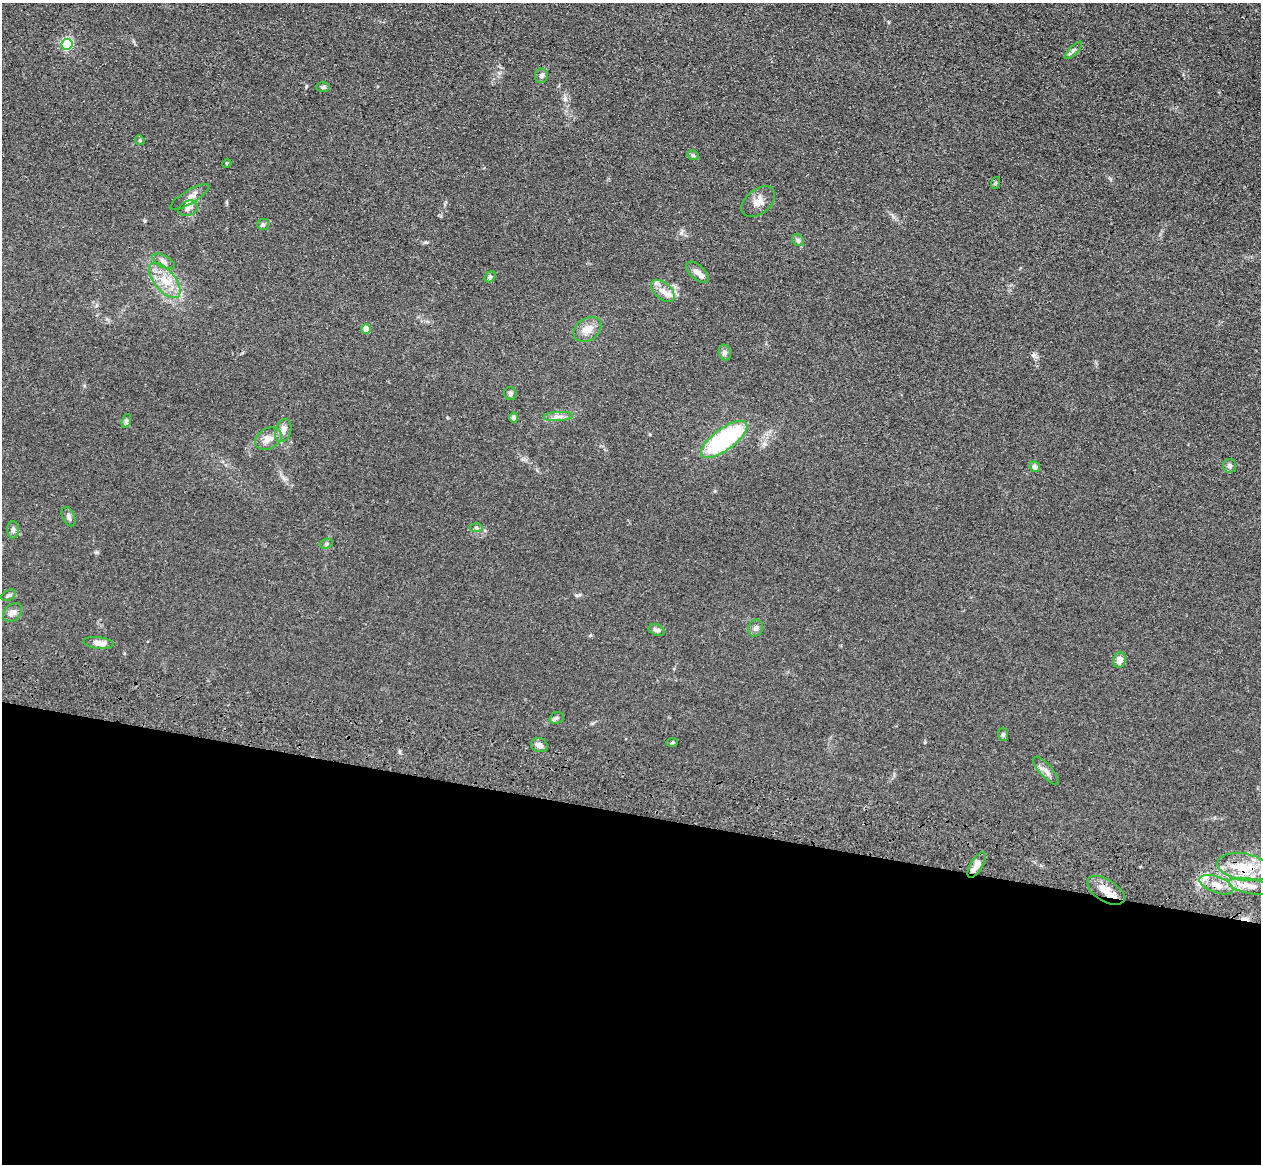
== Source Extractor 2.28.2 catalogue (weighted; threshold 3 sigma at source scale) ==
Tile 14 of 4 x 4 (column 2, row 4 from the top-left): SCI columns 1296-2554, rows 362-1523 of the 5110 x 5250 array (HDU 1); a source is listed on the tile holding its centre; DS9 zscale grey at full resolution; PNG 1263 x 1166 px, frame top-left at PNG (2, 3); each listed source drawn as its Kron ellipse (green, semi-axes under 4 px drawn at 4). Shown black and unused: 30% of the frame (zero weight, under 3 of 4 exposures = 6% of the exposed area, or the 3 px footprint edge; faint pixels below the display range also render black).
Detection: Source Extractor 2.28.2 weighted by HDU 2 'WHT'; one run over the whole footprint, this tile lists its part. Background 0.0611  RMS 0.0074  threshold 0.0332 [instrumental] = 3 sigma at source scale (4.5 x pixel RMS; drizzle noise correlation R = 1.50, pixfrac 1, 0.05/0.05 arcsec/px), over >= 5 px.
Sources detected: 55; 1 cosmic-ray / hot-pixel residue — neither listed nor drawn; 4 inside a brighter listed object's ellipse — not listed separately; the other 50 listed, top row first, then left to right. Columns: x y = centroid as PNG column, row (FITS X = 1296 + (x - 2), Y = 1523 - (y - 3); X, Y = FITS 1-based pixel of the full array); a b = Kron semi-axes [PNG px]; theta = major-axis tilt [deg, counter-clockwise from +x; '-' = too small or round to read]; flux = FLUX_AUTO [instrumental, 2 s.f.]
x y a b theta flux
67 44 5 5 - 80
1073 50 11 3 45 1.6
541 76 7 6 - 2.1
323 87 7 5 3 1.4
140 140 5 4 - 0.84
693 155 6 5 - 1.4
227 163 4 3 - 0.64
995 183 6 4 70 0.86
190 197 22 7 31 4.4
758 202 19 12 39 6.2
188 208 10 7 22 3.4
263 224 6 5 - 1.4
798 240 6 5 - 1.4
163 261 12 6 -28 2.8
697 272 14 7 -42 4.5
490 277 6 4 45 1.2
165 280 21 10 -49 13
663 291 14 8 -40 6.1
366 329 4 4 - 8.5
587 329 15 11 34 7.5
725 353 8 6 -74 1.7
510 394 6 6 - 1.7
558 416 14 4 3 3.3
514 418 5 4 - 1.9
126 421 7 4 71 1.4
283 431 12 8 74 4.4
268 439 14 10 28 6
724 439 27 11 36 82
1230 466 7 6 - 2
1035 467 5 5 - 3
69 517 10 6 -65 2.1
476 527 6 4 -1 1.3
13 530 9 6 90 2.2
326 544 7 5 17 1.3
9 595 8 5 29 1.5
12 612 11 8 40 3.6
756 628 8 7 - 2.4
657 630 8 5 -23 2.3
99 643 15 6 -6 5.9
1120 660 7 6 - 5.1
557 718 7 5 19 1.6
1003 734 6 5 - 1.4
672 743 5 3 - 0.76
539 745 8 7 - 3.2
1046 771 18 6 -49 3.9
977 865 14 6 59 6.9
1244 867 27 13 -10 22
1216 885 18 8 -20 7.9
1250 886 22 7 -11 8
1106 890 21 11 -32 10
Overlapping masked pixels (flux is a lower limit): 3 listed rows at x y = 977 865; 1244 867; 1216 885
Unlisted compact peaks at least as high as the median listed source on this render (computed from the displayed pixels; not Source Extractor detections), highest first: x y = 1034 355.